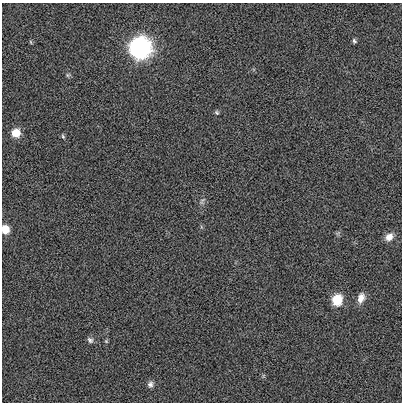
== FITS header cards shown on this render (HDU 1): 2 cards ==
NAXIS1  =                  400 / length of data axis 1
NAXIS2  =                  400 / length of data axis 2

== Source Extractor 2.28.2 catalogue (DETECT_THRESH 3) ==
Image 400 x 400 px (HDU 1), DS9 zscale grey, 1 PNG px = 1 image px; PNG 404 x 404 px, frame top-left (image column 1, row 400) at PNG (2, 3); no overlay
Background 0.00154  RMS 0.15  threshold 0.451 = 3 sigma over >= 5 px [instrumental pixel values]
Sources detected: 15; all 15 listed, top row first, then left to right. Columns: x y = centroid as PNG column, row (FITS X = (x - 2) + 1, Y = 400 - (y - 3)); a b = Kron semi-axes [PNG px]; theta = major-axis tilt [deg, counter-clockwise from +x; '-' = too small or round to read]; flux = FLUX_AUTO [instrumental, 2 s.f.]
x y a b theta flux
354 41 6 5 - 19
31 42 6 3 -70 10
140 47 10 10 - 5000
68 75 6 5 - 17
217 112 6 5 - 16
16 133 9 9 - 140
63 136 6 4 -68 15
202 201 12 5 61 30
5 229 7 6 - 190
389 237 12 9 41 78
361 298 14 9 70 83
337 300 13 11 79 180
90 340 9 7 -44 30
106 341 5 4 - 12
150 384 9 7 67 37
At the frame edge (FLAGS 8, measured only in part): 1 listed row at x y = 5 229